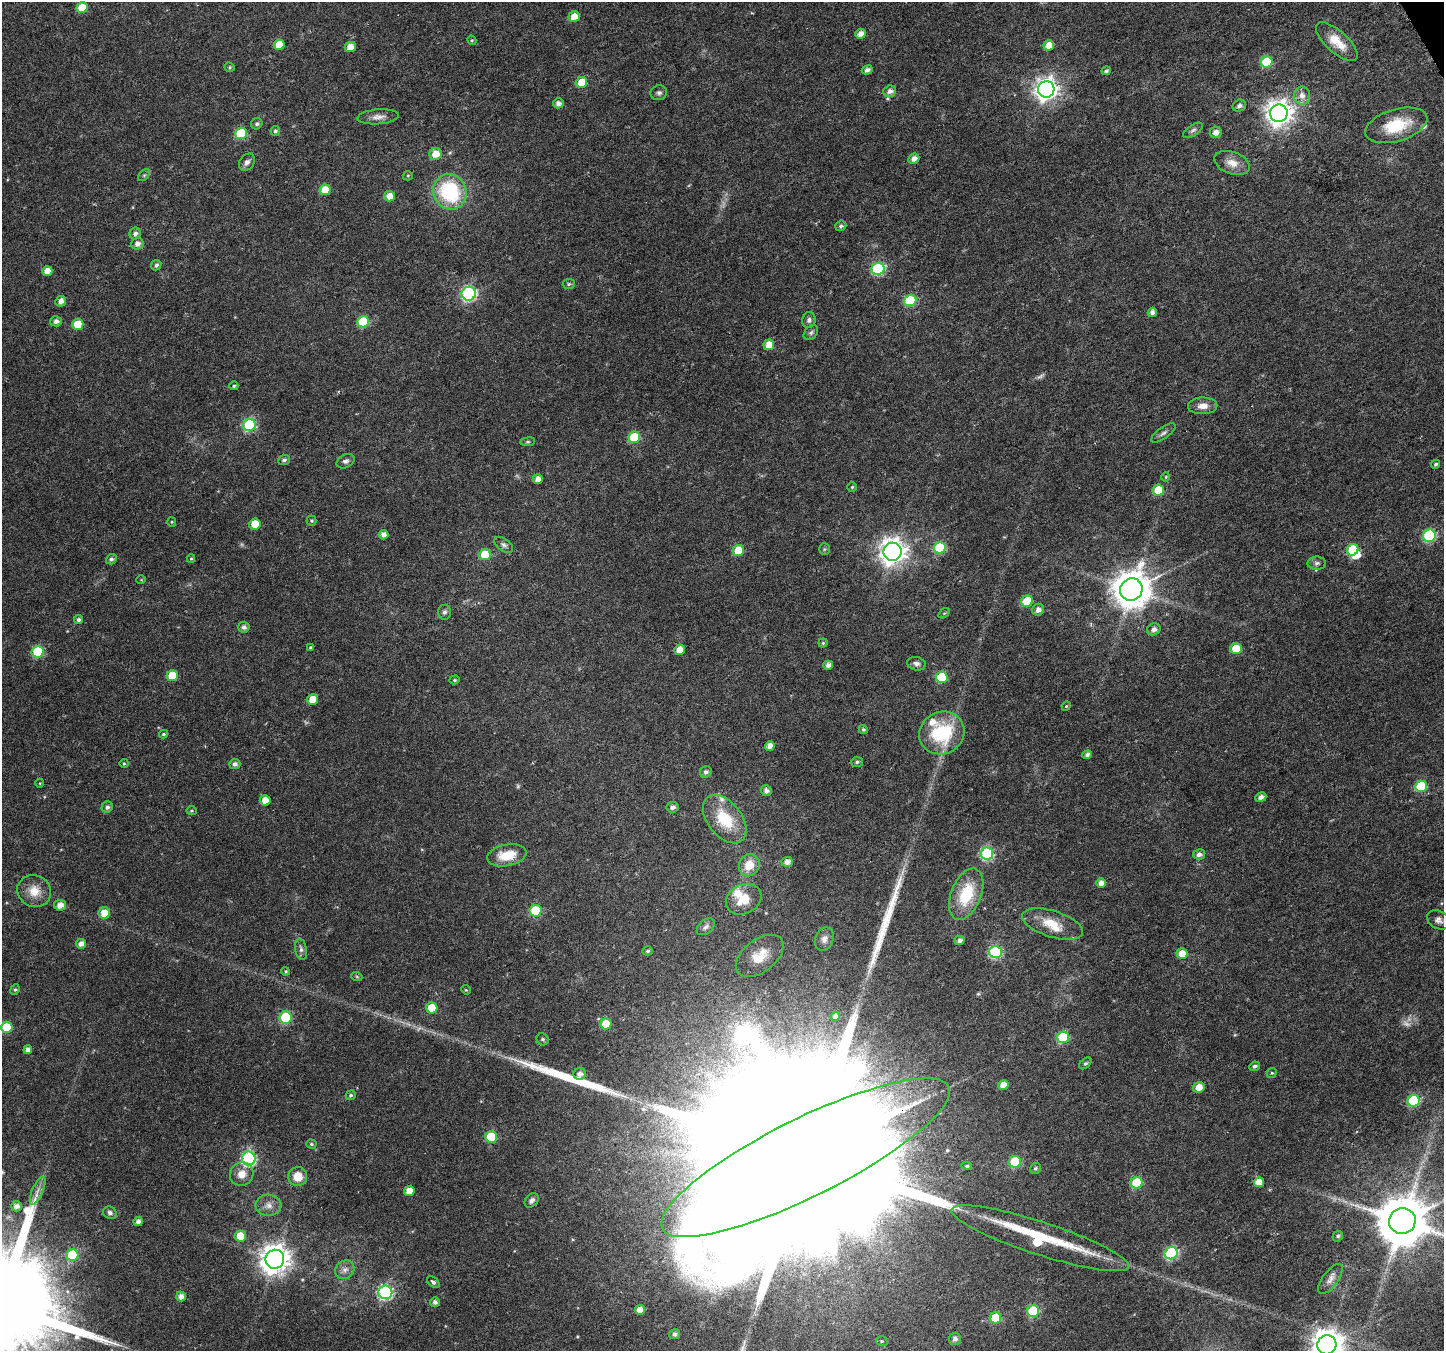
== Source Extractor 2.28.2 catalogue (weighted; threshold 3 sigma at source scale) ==
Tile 10 of 4 x 4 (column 2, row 3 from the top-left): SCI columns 1453-2894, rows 1517-2865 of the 5792 x 5669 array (HDU 1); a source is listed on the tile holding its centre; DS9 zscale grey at full resolution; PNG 1446 x 1353 px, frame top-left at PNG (2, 2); each listed source drawn as its Kron ellipse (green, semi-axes under 4 px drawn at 4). Shown black and unused: <1% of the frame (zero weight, under 5 of 9 exposures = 1% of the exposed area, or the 3 px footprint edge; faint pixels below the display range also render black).
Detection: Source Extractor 2.28.2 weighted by HDU 2 'WHT'; one run over the whole footprint, this tile lists its part. Background 0.0131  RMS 0.0021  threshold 0.0087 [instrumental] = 3 sigma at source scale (4.09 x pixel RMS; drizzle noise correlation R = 1.36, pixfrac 0.8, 0.0396/0.0396 arcsec/px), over >= 5 px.
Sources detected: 214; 5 too faint to see at this stretch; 1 inside a brighter object's white glare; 2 long thin detections or spike segments (spike, bleed or trail) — neither listed nor drawn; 5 inside a brighter listed object's ellipse — not listed separately; the other 201 listed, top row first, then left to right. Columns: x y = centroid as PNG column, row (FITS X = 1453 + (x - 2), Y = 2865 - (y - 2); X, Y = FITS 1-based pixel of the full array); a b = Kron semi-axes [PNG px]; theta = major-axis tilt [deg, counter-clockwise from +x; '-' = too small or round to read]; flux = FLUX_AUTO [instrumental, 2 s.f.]
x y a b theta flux
82 8 5 5 - 4.4
574 16 5 5 - 2.1
860 34 5 5 - 1.4
472 40 5 4 - 0.26
1337 42 26 11 -42 4
279 45 5 5 - 3.1
1049 45 5 5 - 2.8
350 47 5 5 - 2
1267 62 6 5 - 12
230 67 5 4 - 0.28
867 70 5 4 - 0.79
1106 71 5 4 - 0.4
581 82 6 5 - 3.5
1046 89 8 8 - 140
890 91 6 5 - 1
659 93 8 7 - 0.61
1302 96 9 8 - 1.4
558 103 5 5 - 0.99
1239 106 7 6 - 0.69
1279 113 9 8 - 200
378 117 21 7 4 1.5
257 124 6 5 - 0.45
1396 125 32 16 17 8.3
1193 130 11 5 34 0.57
275 131 5 5 - 0.48
1216 132 6 5 - 1.4
241 133 6 6 - 13
435 154 6 6 - 2.4
914 159 6 5 - 1.3
247 162 9 7 53 0.87
1232 163 18 11 -20 2.2
144 175 7 4 45 0.33
408 176 5 4 - 0.23
325 190 5 5 - 3.8
450 192 18 16 -60 18
390 196 5 5 - 2
841 226 6 5 - 0.49
135 234 6 5 - 0.72
137 244 6 6 - 0.99
156 265 5 4 - 0.5
878 269 6 6 - 21
47 271 5 5 - 2
569 284 6 5 - 0.37
469 294 7 7 - 36
61 301 5 5 - 1.2
910 301 6 6 - 12
1152 312 5 4 - 1
809 320 8 6 78 0.56
56 321 6 5 - 0.75
363 322 6 6 - 11
78 324 5 5 - 4.9
811 333 8 6 49 0.52
769 345 5 5 - 2.4
234 386 4 4 - 0.28
1203 406 15 8 2 1.7
249 425 6 6 - 20
1163 433 14 5 36 0.73
634 437 6 5 - 9.1
528 442 7 4 8 0.3
284 460 6 5 - 0.56
346 461 9 6 26 0.65
1436 464 4 4 - 0.39
1166 477 4 4 - 0.21
538 479 5 5 - 1.2
852 487 5 5 - 0.29
1158 490 6 5 - 5.8
312 521 5 5 - 0.32
172 522 5 4 - 0.2
255 524 5 5 - 4.2
384 535 5 4 - 0.98
1429 536 6 6 - 21
504 545 11 6 -37 0.67
940 548 6 6 - 12
824 549 6 5 - 0.31
738 550 6 5 - 5.3
1353 550 6 5 - 9.4
892 552 9 9 - 200
485 555 5 5 - 5.2
111 559 5 5 - 0.58
191 559 4 4 - 0.23
1317 563 9 6 1 0.67
141 580 5 3 - 0.15
1131 589 11 11 - 490
1027 601 6 5 - 7.4
1038 610 6 6 - 1
444 612 7 6 - 0.57
944 613 6 3 35 0.22
79 620 4 4 - 0.59
244 627 5 5 - 0.72
1154 629 7 6 - 0.85
823 643 4 4 - 0.27
311 647 4 3 - 0.29
1236 649 6 5 - 5.1
679 650 5 5 - 2.2
38 652 6 6 - 14
916 664 9 6 -15 0.72
828 665 5 4 - 0.97
172 675 5 5 - 4.4
942 677 6 5 - 9.7
455 680 5 4 - 0.27
313 700 5 5 - 3.1
1066 706 5 4 - 0.21
863 729 5 4 - 0.3
942 733 23 21 28 13
164 734 4 3 - 0.29
770 746 5 4 - 1.4
1087 755 5 4 - 0.67
857 762 6 5 - 0.4
124 763 4 4 - 0.23
235 764 5 5 - 0.67
706 772 6 5 - 0.63
40 783 4 3 - 0.15
1421 786 6 5 - 9.6
766 791 5 5 - 0.82
1261 797 5 4 - 1.1
265 800 5 5 - 2
107 807 6 5 - 0.65
672 807 6 5 - 0.82
191 811 5 4 - 0.27
725 819 28 17 -52 8.1
987 853 6 6 - 24
1199 854 6 5 - 0.77
507 855 20 10 10 4.5
787 862 5 5 - 1.1
749 865 11 10 - 3.3
1101 883 5 4 - 1.3
34 891 17 15 -29 3.3
966 894 27 15 68 8.7
744 899 18 14 28 3.9
60 905 6 5 - 1.5
536 911 6 6 - 11
104 913 6 5 - 2.8
1438 920 12 9 -28 1.1
1053 924 32 13 -17 4.7
706 927 10 6 41 0.75
824 939 12 9 66 1.2
960 940 5 4 - 0.86
81 944 5 4 - 1.2
301 949 11 6 -80 0.75
648 951 5 4 - 0.38
996 952 6 6 - 23
1182 954 5 5 - 3
760 956 27 16 37 4.2
286 971 4 4 - 0.25
357 977 5 3 - 0.2
15 990 5 4 - 0.29
466 990 5 4 - 0.18
432 1008 5 5 - 5.4
835 1016 5 4 - 0.9
286 1017 6 6 - 14
606 1024 5 5 - 5.3
7 1027 6 5 - 6.5
1063 1037 6 6 - 14
543 1039 6 5 - 0.45
28 1050 4 4 - 0.96
1085 1063 7 4 43 0.34
1255 1066 5 4 - 0.52
1272 1073 5 4 - 0.27
580 1074 6 6 - 0.96
1003 1085 5 4 - 2
1199 1087 6 5 - 2.4
351 1095 5 4 - 0.38
1413 1101 6 6 - 15
491 1137 6 5 - 8.4
311 1144 5 4 - 0.32
249 1158 7 7 - 32
805 1158 160 39 26 54000
1015 1162 6 6 - 10
967 1166 5 4 - 0.34
1036 1168 6 5 - 0.35
242 1174 12 11 - 2.2
298 1177 9 9 - 3.2
1259 1182 5 5 - 2.6
1137 1183 6 5 - 12
38 1191 15 5 66 1.2
409 1191 5 5 - 2.7
532 1200 8 6 47 0.65
268 1205 13 10 -2 1.6
16 1206 5 5 - 1
110 1213 7 6 - 0.65
1402 1221 13 13 - 1100
138 1222 4 4 - 0.92
240 1236 5 5 - 4.1
1338 1236 5 5 - 0.4
1040 1238 93 16 -18 21
1171 1253 7 6 - 22
72 1255 6 6 - 11
275 1259 9 9 - 280
345 1270 10 9 - 1.2
1330 1279 18 7 54 1.2
433 1282 7 4 -42 0.51
385 1292 7 6 - 35
181 1296 5 5 - 1.3
435 1302 5 5 - 0.74
640 1310 5 5 - 2.1
1033 1311 6 6 - 14
995 1318 6 5 - 7.3
674 1334 5 5 - 0.69
955 1339 6 6 - 0.88
882 1341 6 4 -19 0.28
1327 1345 9 9 - 300
Overlapping masked pixels (flux is a lower limit): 1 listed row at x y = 805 1158
Isophote crosses this tile's border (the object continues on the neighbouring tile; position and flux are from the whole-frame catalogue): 2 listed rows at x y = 1402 1221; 1327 1345